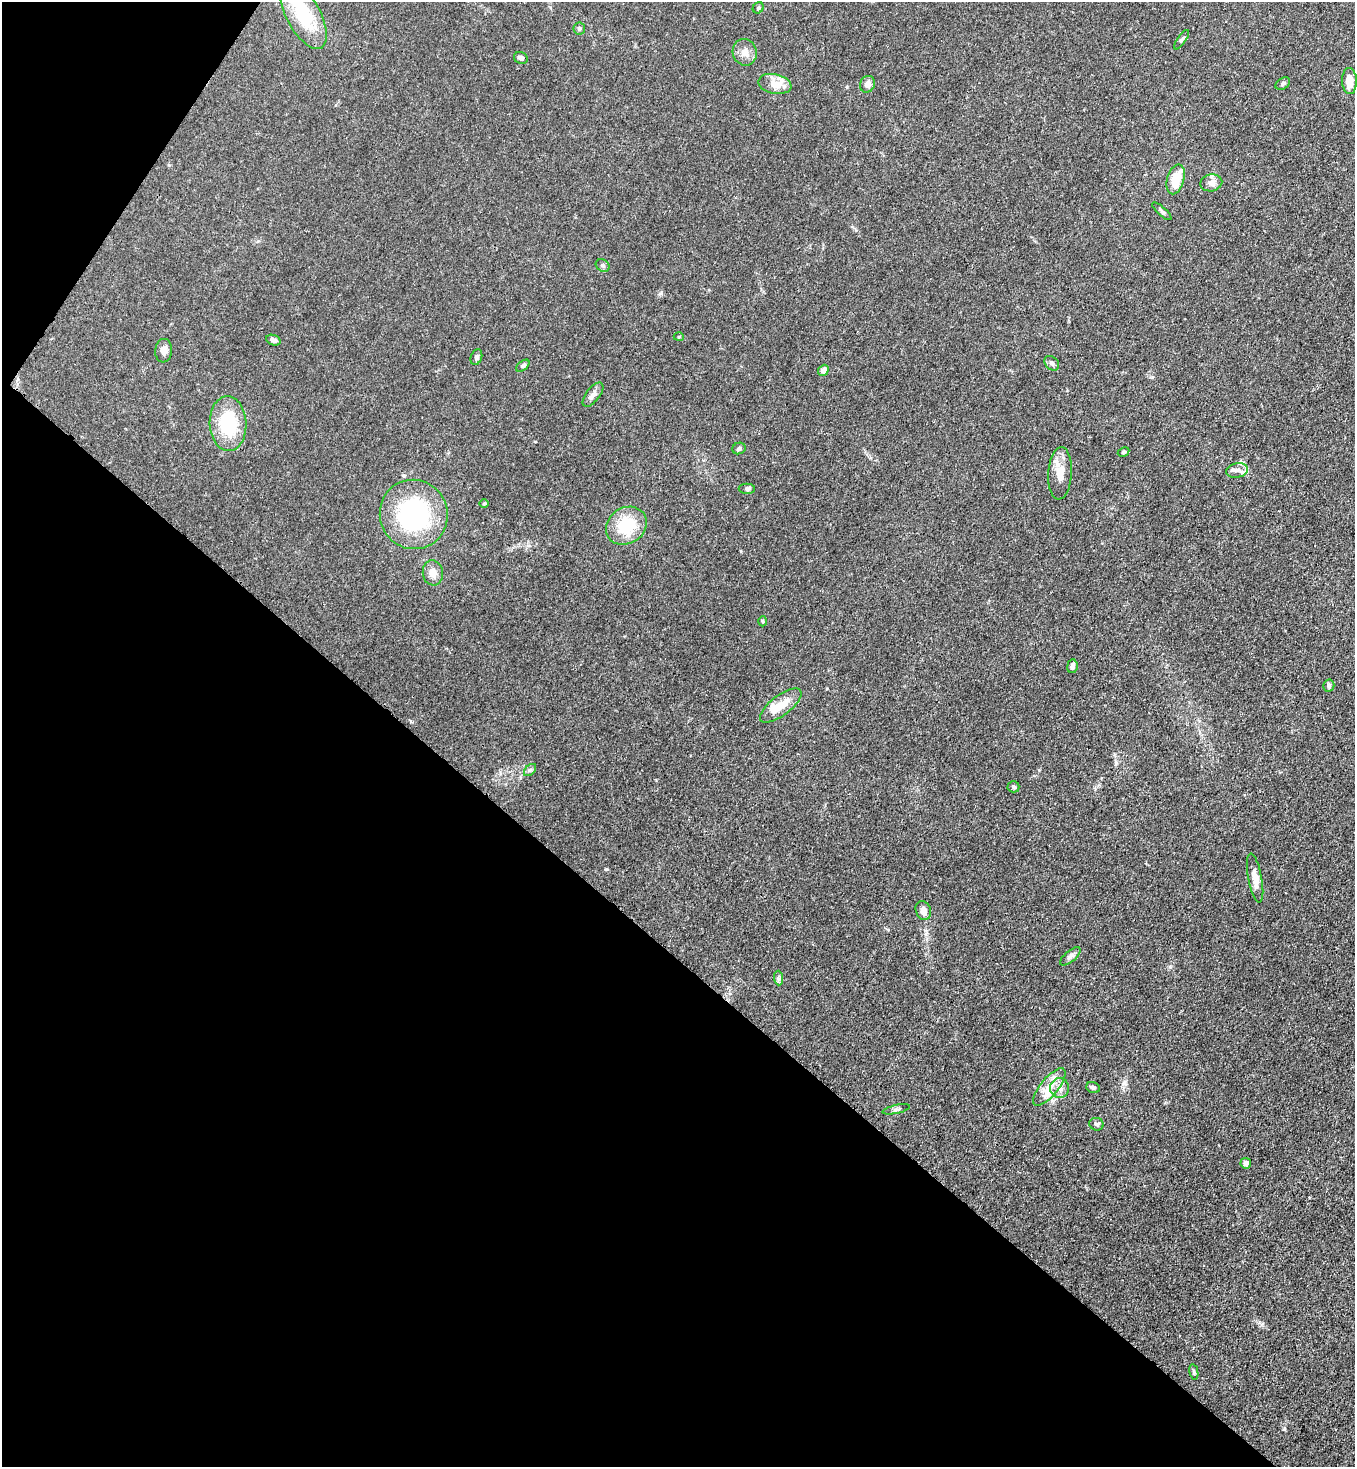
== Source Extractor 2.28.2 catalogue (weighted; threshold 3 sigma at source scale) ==
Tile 9 of 4 x 4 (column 1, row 3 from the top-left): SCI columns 365-1717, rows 1524-2988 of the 6001 x 5978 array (HDU 1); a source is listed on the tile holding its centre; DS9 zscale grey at full resolution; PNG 1357 x 1469 px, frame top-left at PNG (2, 2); each listed source drawn as its Kron ellipse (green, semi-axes under 4 px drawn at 4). Shown black and unused: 37% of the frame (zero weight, under 3 of 4 exposures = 7% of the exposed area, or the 3 px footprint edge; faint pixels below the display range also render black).
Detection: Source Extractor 2.28.2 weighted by HDU 2 'WHT'; one run over the whole footprint, this tile lists its part. Background 0.0197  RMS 0.0025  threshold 0.0114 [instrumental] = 3 sigma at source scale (4.5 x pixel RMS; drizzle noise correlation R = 1.50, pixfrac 1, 0.05/0.05 arcsec/px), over >= 5 px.
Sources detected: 55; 6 inside a brighter listed object's ellipse — not listed separately; the other 49 listed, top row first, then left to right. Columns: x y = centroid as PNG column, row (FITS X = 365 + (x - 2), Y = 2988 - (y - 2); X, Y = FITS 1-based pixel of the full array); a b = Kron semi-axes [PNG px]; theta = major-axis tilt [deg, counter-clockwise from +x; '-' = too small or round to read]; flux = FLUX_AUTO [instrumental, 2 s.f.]
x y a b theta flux
758 8 6 5 - 0.38
303 14 39 17 -62 14
579 28 6 6 - 0.55
1182 40 11 4 56 0.53
745 52 13 12 - 2.1
521 58 7 5 -23 0.8
1349 81 13 7 -88 2.9
775 84 17 10 -12 3.6
867 84 8 7 - 1.4
1283 84 8 5 32 0.56
1176 179 15 8 74 6
1211 183 11 8 12 1.2
1162 211 12 4 -42 0.55
603 265 7 6 - 0.58
679 337 5 3 - 0.22
273 340 7 5 -20 0.8
164 351 12 8 84 1.4
476 357 8 5 71 0.55
1052 363 8 6 -44 0.69
523 366 8 4 37 0.47
823 370 6 5 - 1.6
593 395 14 6 52 1.2
228 424 27 18 -87 13
739 448 7 5 21 0.57
1124 452 6 4 28 0.37
1237 470 11 7 10 1.4
1060 473 26 11 87 3.9
747 489 8 5 -1 0.47
484 504 5 3 - 0.24
414 514 35 34 - 30
626 526 21 18 33 9.3
433 573 12 10 -82 1.8
762 621 5 3 - 0.25
1072 666 7 5 81 0.85
1329 685 6 6 - 0.57
781 706 25 10 37 4.2
530 770 7 4 44 0.44
1013 787 6 5 - 0.52
1255 878 25 7 -79 2.8
923 910 10 7 -71 1.5
1070 956 12 5 40 0.92
778 978 7 4 -89 0.51
1049 1087 23 9 50 3.5
1060 1088 10 9 - 1.6
1093 1088 7 5 -21 0.57
896 1109 14 4 12 0.58
1096 1124 7 6 - 0.53
1246 1163 5 5 - 1.1
1194 1372 7 4 -77 0.41
Isophote crosses this tile's border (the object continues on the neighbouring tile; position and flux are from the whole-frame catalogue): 1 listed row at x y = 303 14
Unlisted compact peaks at least as high as the median listed source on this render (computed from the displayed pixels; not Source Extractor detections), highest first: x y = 1284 1429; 606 869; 1124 1083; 1116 762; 661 293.